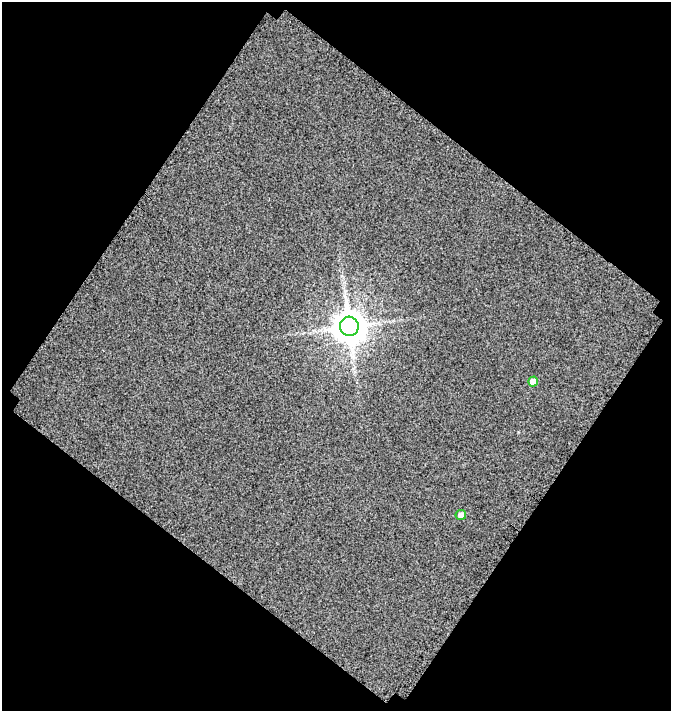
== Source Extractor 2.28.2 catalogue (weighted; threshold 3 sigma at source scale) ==
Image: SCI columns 506-1174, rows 636-1344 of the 1367 x 1516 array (HDU 1 of 3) = the unmasked area's bounding box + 8 px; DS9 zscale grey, full resolution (1 PNG px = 1 image px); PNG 673 x 713 px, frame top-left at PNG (2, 2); each listed source drawn as its Kron ellipse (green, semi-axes under 4 px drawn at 4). Shown black and unused: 49% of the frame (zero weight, under 3 of 4 exposures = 20% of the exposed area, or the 3 px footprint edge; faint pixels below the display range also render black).
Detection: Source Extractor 2.28.2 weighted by HDU 2 'WHT'. Background 0.0397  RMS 2.2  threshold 10.1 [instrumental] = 3 sigma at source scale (4.5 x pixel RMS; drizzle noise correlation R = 1.50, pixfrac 1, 0.0396/0.0396 arcsec/px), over >= 5 px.
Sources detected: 3; all 3 listed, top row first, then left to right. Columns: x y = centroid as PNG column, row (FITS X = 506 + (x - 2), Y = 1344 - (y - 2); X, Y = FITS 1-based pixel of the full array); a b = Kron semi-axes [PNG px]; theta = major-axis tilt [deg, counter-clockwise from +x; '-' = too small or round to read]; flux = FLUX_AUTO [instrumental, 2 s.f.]
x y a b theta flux
349 326 9 9 - 440000
533 381 5 5 - 2700
461 515 5 5 - 1100